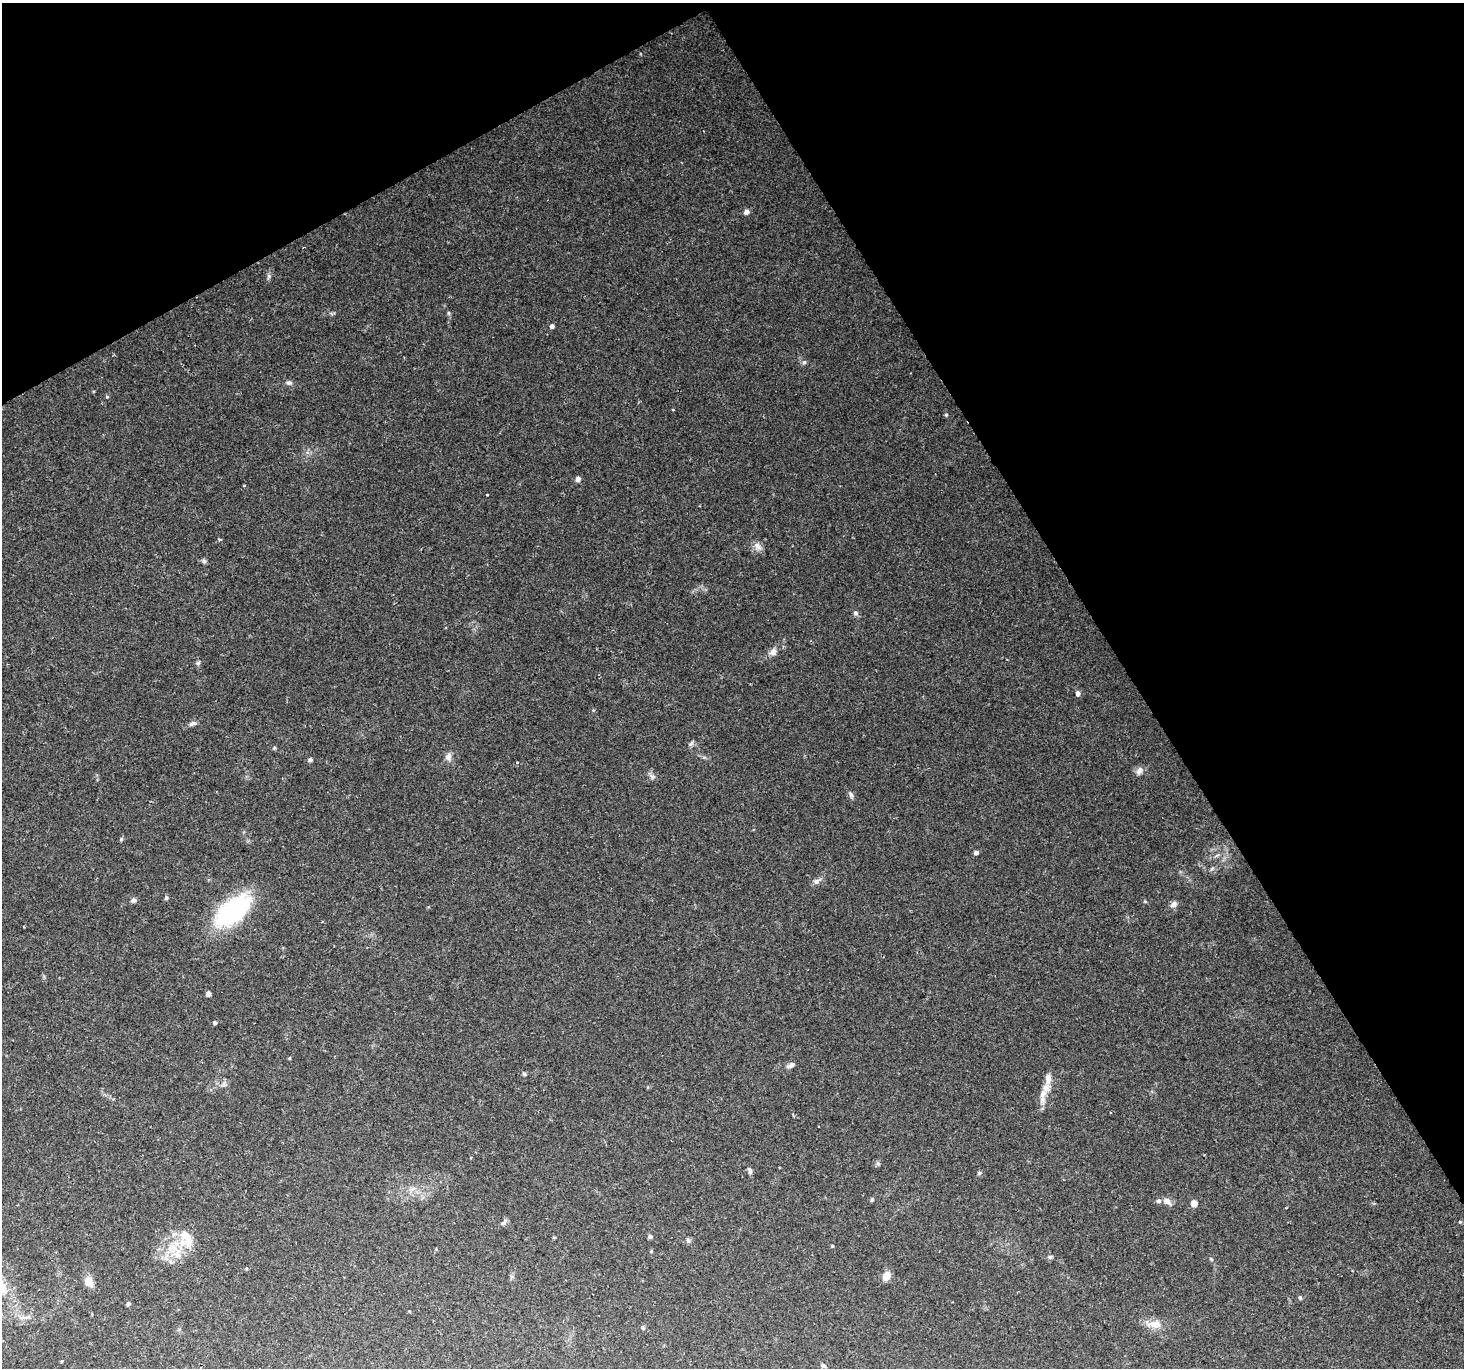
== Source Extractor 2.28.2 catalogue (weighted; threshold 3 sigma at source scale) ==
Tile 3 of 4 x 4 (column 3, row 1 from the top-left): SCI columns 2927-4388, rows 4286-5651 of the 6101 x 5900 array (HDU 1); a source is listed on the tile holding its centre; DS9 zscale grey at full resolution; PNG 1466 x 1370 px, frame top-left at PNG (2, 3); no overlay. Shown black and unused: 30% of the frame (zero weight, under 2 of 3 exposures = <1% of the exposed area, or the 3 px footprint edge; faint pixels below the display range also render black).
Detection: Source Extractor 2.28.2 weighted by HDU 2 'WHT'; one run over the whole footprint, this tile lists its part. Background 0.0506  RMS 0.0037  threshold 0.0166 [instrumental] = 3 sigma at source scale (4.5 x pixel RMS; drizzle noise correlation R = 1.50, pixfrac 1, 0.0396/0.0396 arcsec/px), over >= 5 px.
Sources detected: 69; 5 inside a brighter listed object's ellipse — not listed separately; the other 64 listed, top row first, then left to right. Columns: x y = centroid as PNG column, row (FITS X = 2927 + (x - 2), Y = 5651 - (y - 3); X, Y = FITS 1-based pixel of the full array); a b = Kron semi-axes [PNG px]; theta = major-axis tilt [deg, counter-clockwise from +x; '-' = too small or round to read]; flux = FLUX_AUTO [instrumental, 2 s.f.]
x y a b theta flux
746 212 6 6 - 1.5
269 276 7 4 -90 0.73
449 313 6 4 -90 0.5
552 326 5 5 - 0.91
804 362 6 5 - 0.66
289 383 8 6 -7 1
107 397 5 4 - 0.41
946 415 4 4 - 0.43
578 479 5 5 - 1.6
487 495 3 2 - 0.55
758 546 13 8 -49 2
204 561 7 5 -45 0.73
856 613 7 6 - 0.92
773 652 10 9 - 2
198 663 6 5 - 0.68
1078 693 6 5 - 1.2
193 724 12 5 15 1.1
691 744 9 5 45 0.77
274 748 5 4 - 0.51
448 757 10 8 88 1.8
310 760 5 5 - 0.85
517 763 4 3 - 0.39
1139 771 12 6 72 1.5
652 777 10 4 -56 1
851 795 9 5 -67 0.98
121 839 5 5 - 0.55
976 852 5 4 - 1.1
816 881 8 7 - 1.3
166 898 5 4 - 0.62
133 900 7 6 - 1
1145 902 5 3 - 0.37
1173 904 9 7 36 1.5
232 911 47 24 40 37
208 994 4 4 - 1.6
215 1023 4 4 - 0.71
289 1058 5 3 - 0.33
791 1065 12 5 31 1.3
524 1074 6 4 -44 0.55
224 1084 9 4 82 0.83
1042 1096 26 8 82 4
471 1157 3 2 - 0.58
749 1170 10 5 -68 0.92
979 1173 5 5 - 0.61
872 1200 5 4 - 0.53
1167 1201 11 7 -30 2.1
1194 1203 5 5 - 4.3
504 1222 10 5 51 1
650 1236 5 4 - 0.87
688 1240 8 5 -63 0.75
182 1243 13 13 - 6.7
832 1246 4 4 - 0.37
651 1251 4 4 - 0.38
1050 1257 7 5 10 0.69
1211 1259 5 3 - 0.37
246 1268 4 4 - 0.42
886 1276 10 7 65 3.7
88 1281 11 9 75 3.1
2 1288 21 12 -82 6.3
1300 1298 5 4 - 0.53
128 1304 4 4 - 0.68
409 1311 3 3 - 0.28
1154 1324 23 11 3 4.3
62 1361 3 3 - 0.71
823 1366 6 4 -38 0.73
Isophote crosses this tile's border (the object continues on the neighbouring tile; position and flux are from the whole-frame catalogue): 1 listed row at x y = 2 1288